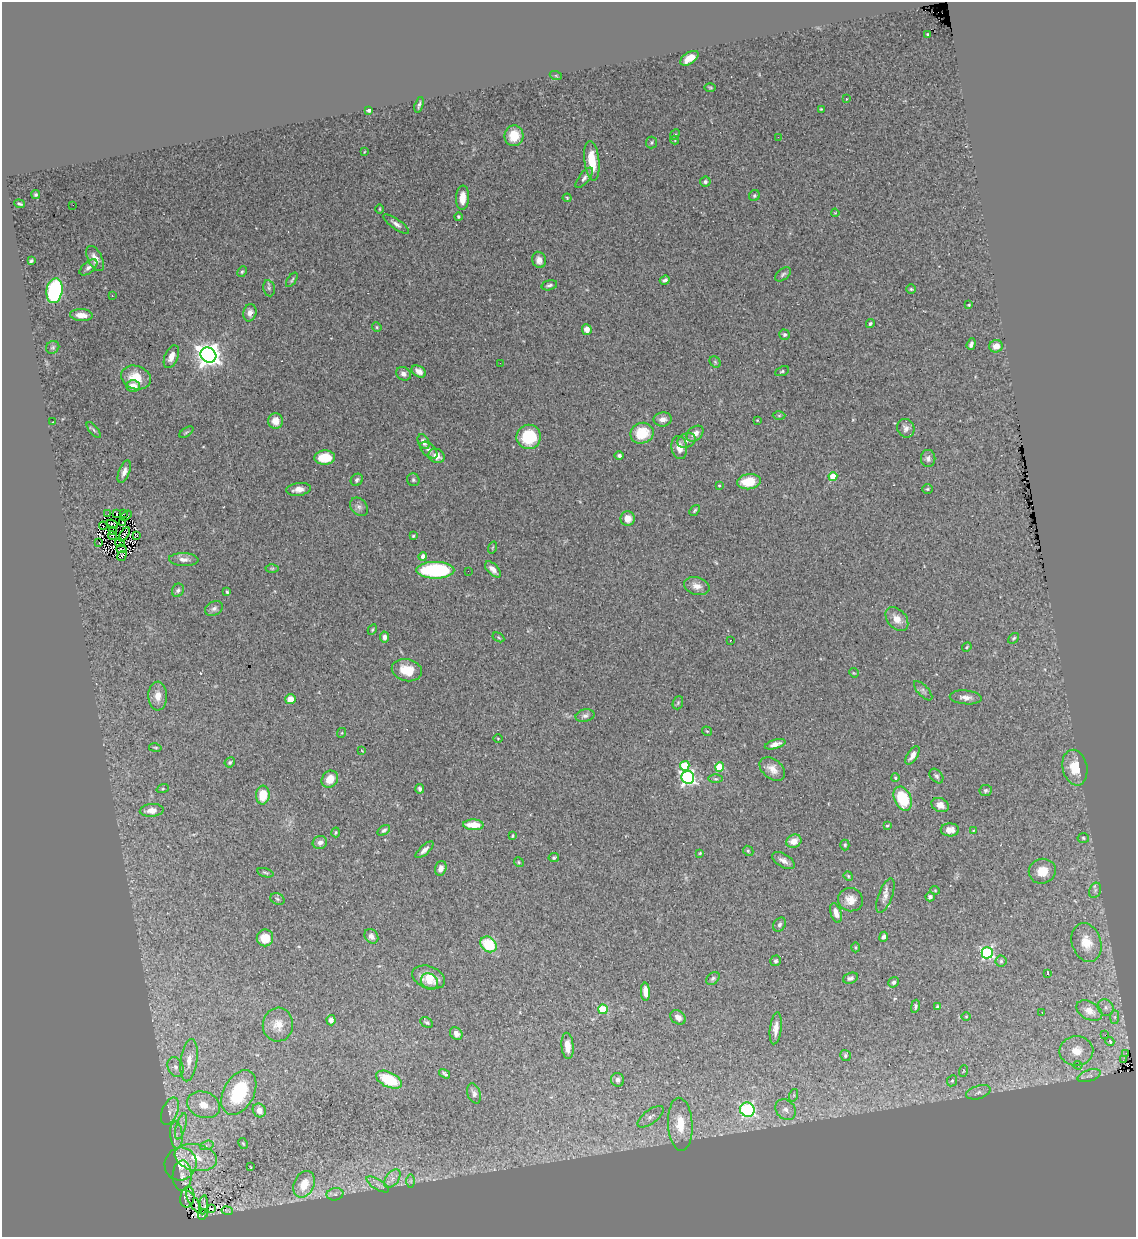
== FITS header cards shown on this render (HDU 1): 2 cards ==
NAXIS1  =                 1134
NAXIS2  =                 1235

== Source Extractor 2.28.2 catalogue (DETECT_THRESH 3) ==
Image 1134 x 1235 px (HDU 1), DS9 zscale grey, 1 PNG px = 1 image px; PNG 1138 x 1239 px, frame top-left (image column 1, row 1235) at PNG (2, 2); each listed source drawn as its Kron ellipse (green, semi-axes under 4 px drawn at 4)
Background 1.54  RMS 0.09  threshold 0.27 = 3 sigma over >= 5 px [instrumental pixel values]
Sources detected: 263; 3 with non-positive FLUX_AUTO (blend fragments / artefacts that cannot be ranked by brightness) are neither listed nor drawn; the other 260 listed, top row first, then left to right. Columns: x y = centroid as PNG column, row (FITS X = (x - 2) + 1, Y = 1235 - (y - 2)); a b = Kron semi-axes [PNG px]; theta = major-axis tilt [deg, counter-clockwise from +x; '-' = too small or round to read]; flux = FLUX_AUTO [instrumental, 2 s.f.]
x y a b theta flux
928 34 3 2 - 6.1
689 58 10 5 33 67
556 76 6 4 -19 8
710 87 6 4 -1 6.3
846 99 3 2 - 4
419 105 8 3 72 13
821 109 3 3 - 6.4
369 110 4 3 - 17
675 135 6 4 48 9.6
514 136 10 9 - 140
778 137 2 2 - 26
675 140 4 4 - 4.9
652 143 6 5 - 9.9
364 152 3 2 - 3.5
592 161 20 7 -83 150
584 178 12 5 52 22
705 182 5 5 - 14
36 195 4 4 - 11
754 196 6 5 - 12
463 198 12 6 88 70
567 198 4 3 - 7.6
20 204 5 2 - 9
73 205 2 2 - 27
380 209 5 3 - 5.7
835 213 4 3 - 4.7
458 217 4 4 - 7.4
396 224 15 5 -35 26
95 258 14 7 -64 54
539 260 8 6 -74 37
31 261 4 3 - 11
88 267 10 5 39 24
242 272 6 4 62 9.1
783 274 9 5 38 15
292 280 8 3 57 9
665 280 5 3 - 14
549 285 8 4 15 16
269 288 8 5 -80 13
911 289 5 5 - 9.5
54 291 12 8 79 630
112 296 3 2 - 7.7
969 305 3 3 - 5.5
250 313 9 6 77 31
81 315 11 6 -3 61
870 324 4 3 - 8.5
377 327 5 4 - 8
587 330 5 5 - 49
784 335 5 5 - 12
971 344 6 4 70 19
996 346 7 6 - 54
53 347 7 6 - 11
208 355 8 7 - 6300
171 357 12 6 67 45
715 362 6 5 - 9.1
500 363 2 2 - 13
419 371 8 5 -31 36
782 371 7 4 22 11
403 374 8 6 -28 27
136 377 15 11 -19 130
133 386 7 5 -1 67
779 415 6 4 1 7.5
663 419 9 7 8 34
757 420 3 2 - 3.8
275 421 8 7 - 68
53 422 2 2 - 3.4
906 428 9 8 - 29
94 430 10 3 -50 10
186 432 8 3 34 8.2
642 433 12 10 22 180
695 434 9 6 40 47
529 437 12 12 - 270
687 441 9 7 19 25
424 442 8 5 -61 33
679 447 12 7 -82 55
429 450 10 6 -44 24
437 456 8 7 - 48
619 456 5 4 - 14
325 458 10 7 3 160
928 458 8 7 - 22
124 472 12 5 68 30
833 476 4 4 - 200
357 480 6 5 - 13
413 480 6 6 - 12
749 482 12 7 7 160
719 485 4 3 - 6.3
299 489 12 6 7 42
927 489 5 4 - 7.8
359 507 10 7 -48 25
695 510 6 3 49 8.9
108 514 2 2 - 3.2
116 514 4 2 - 7.4
123 514 3 2 - 8.9
126 516 6 2 32 11
628 519 7 7 - 53
122 522 3 2 - 4.1
112 524 6 3 -20 9.1
103 526 4 2 - 0.33
112 530 3 2 - 2.1
124 534 8 2 58 2.7
136 535 3 2 - 6.8
112 536 4 2 - 3.5
413 536 3 3 - 6.9
99 543 2 2 - 2.9
120 543 4 2 - 1
492 547 6 2 71 5.4
121 549 5 2 - 1.2
122 556 5 3 - 18
423 556 4 4 - 37
184 559 15 6 -3 33
272 568 6 4 1 11
493 569 10 5 -46 35
435 570 19 8 0 640
468 571 2 2 - 3.4
697 586 13 8 -15 48
178 590 7 6 - 16
227 592 4 3 - 7.9
214 608 9 6 27 21
897 619 14 9 -50 61
372 630 5 3 - 6.6
384 637 5 4 - 24
498 637 6 4 -32 7
1014 638 6 4 40 8.2
730 640 3 2 - 5.3
967 647 5 4 - 6.7
407 670 15 11 -14 110
854 673 5 4 - 5.7
923 691 12 5 -47 18
158 696 14 9 -88 62
966 697 16 7 -4 42
290 699 5 5 - 55
678 703 7 5 69 10
585 716 10 6 14 20
707 731 5 3 - 6
341 733 5 3 - 5.7
498 739 5 3 - 4.7
775 744 10 4 17 37
155 748 6 3 -10 7.2
362 751 3 2 - 3.9
912 755 10 5 58 43
230 762 5 4 - 12
685 766 5 4 - 270
720 767 5 4 - 290
1075 768 18 12 -78 140
772 769 14 9 -39 55
936 776 8 5 -50 17
688 777 6 6 - 1400
895 778 4 4 - 9.3
330 779 9 7 52 88
716 779 7 3 -1 8.7
163 789 6 4 20 8
420 789 5 4 - 15
986 790 6 5 - 13
263 795 9 7 85 140
903 799 12 8 -67 270
940 805 9 7 -22 45
152 810 12 6 4 57
473 825 10 5 -2 120
887 826 4 3 - 6.7
384 830 7 4 31 14
950 830 9 6 -2 42
973 831 3 2 - 4.2
336 832 5 4 - 7.8
512 836 4 2 - 6.5
1083 838 5 4 - 8.8
794 841 8 6 23 67
320 843 7 6 - 29
845 845 5 4 - 10
424 850 11 4 42 28
748 851 5 4 - 8.6
700 853 4 3 - 5.3
554 857 5 4 - 9.3
783 861 12 6 -31 36
519 862 5 4 - 7.5
441 868 7 5 73 39
1042 871 13 12 - 89
265 873 8 3 -16 8.7
848 876 5 4 - 6.8
935 890 4 4 - 6.2
1095 890 8 5 70 18
885 895 18 7 69 41
930 897 5 4 - 15
277 899 7 5 -23 13
850 900 12 11 - 63
836 913 10 5 -72 47
779 925 8 5 57 15
371 936 8 6 -53 33
884 937 5 4 - 17
265 938 8 8 - 83
1086 942 20 14 -71 120
489 944 9 7 -40 250
856 947 5 3 - 6
987 953 6 5 - 990
776 961 5 5 - 12
1001 961 5 5 - 11
1048 973 4 2 - 5.7
428 977 17 11 -21 95
713 978 8 5 40 13
850 978 8 5 19 17
429 981 9 7 -33 31
894 982 5 5 - 15
645 992 9 4 -86 53
915 1006 6 4 78 11
938 1007 4 3 - 13
1106 1008 8 7 - 27
603 1009 4 4 - 280
1089 1011 14 9 -28 82
1042 1012 3 2 - 6.9
678 1017 8 6 -40 28
966 1017 5 3 - 4.6
1115 1017 7 4 90 16
331 1020 5 4 - 32
427 1022 7 5 -28 12
278 1025 17 15 83 82
776 1028 16 6 83 46
456 1034 7 5 -50 33
1105 1035 2 2 - 28
1110 1041 5 4 - 12
567 1046 13 6 -86 65
1076 1051 17 14 3 130
1126 1053 3 2 - 5.7
845 1055 5 5 - 11
189 1060 21 8 82 77
1123 1060 3 2 - 5
1078 1065 4 4 - 7.4
176 1067 10 7 -66 33
963 1071 6 3 70 7.2
444 1074 6 3 -32 10
1089 1076 12 5 17 28
389 1080 14 7 -25 210
618 1080 7 6 - 26
952 1081 6 4 66 9.4
239 1092 24 15 62 380
978 1092 12 6 16 28
474 1093 10 6 -70 23
794 1095 6 4 72 8.4
203 1105 17 13 -20 110
259 1110 7 6 - 48
747 1110 7 7 - 1000
786 1110 11 9 -46 44
170 1111 14 7 68 39
651 1117 15 6 36 35
680 1124 26 12 -87 180
181 1126 13 5 74 30
176 1135 13 6 -85 42
243 1143 6 4 -63 8.5
207 1145 7 4 18 18
196 1157 21 13 -11 190
181 1164 16 15 - 160
251 1167 3 2 - 3.8
182 1176 15 9 88 40
392 1179 10 6 53 37
411 1181 7 4 -90 12
304 1184 14 10 65 140
378 1184 13 5 -31 28
335 1194 8 6 11 21
187 1197 10 7 80 16
194 1203 13 4 -57 19
203 1205 9 3 83 8.6
212 1208 3 2 - 3.1
227 1210 5 2 - 7.5
203 1214 6 3 51 11
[3 non-positive-flux detections neither listed nor drawn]